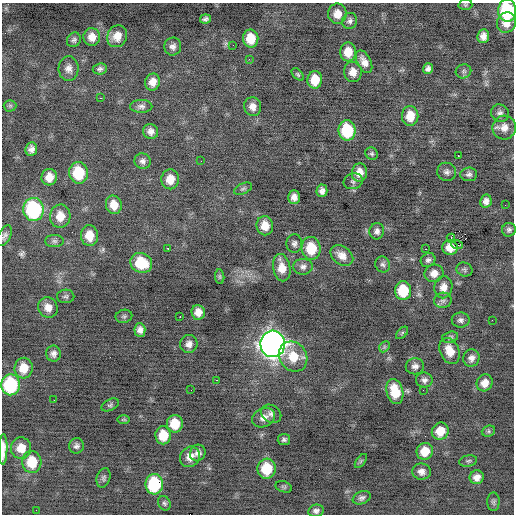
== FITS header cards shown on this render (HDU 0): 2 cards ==
NAXIS1  =                  512 / Axis length
NAXIS2  =                  512 / Axis length

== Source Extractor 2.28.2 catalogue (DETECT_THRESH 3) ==
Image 512 x 512 px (HDU 0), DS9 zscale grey, 1 PNG px = 1 image px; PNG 516 x 516 px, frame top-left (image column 1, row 512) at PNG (2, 3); each listed source drawn as its Kron ellipse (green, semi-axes under 4 px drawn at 4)
Background -0.211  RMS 0.89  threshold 2.66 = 3 sigma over >= 5 px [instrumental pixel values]
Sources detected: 135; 1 with non-positive FLUX_AUTO (blend fragments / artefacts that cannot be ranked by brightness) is neither listed nor drawn; the other 134 listed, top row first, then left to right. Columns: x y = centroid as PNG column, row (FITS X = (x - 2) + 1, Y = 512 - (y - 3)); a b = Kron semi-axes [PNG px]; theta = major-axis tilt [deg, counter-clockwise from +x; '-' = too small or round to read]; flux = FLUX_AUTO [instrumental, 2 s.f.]
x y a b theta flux
465 5 7 5 -1 99
507 11 11 9 -90 5300
337 14 10 9 - 580
205 19 5 4 - 150
350 21 8 7 - 190
506 23 10 9 - 640
117 36 11 9 64 690
483 36 7 6 - 340
92 37 9 8 - 550
251 38 9 7 -88 1100
74 40 7 6 - 170
233 45 2 2 - 75
173 47 9 8 - 270
348 52 9 8 - 800
249 59 2 2 - 200
364 62 12 7 -63 450
69 69 12 10 -87 400
100 69 7 5 6 170
428 69 5 5 - 200
463 71 8 7 - 140
353 72 10 9 - 560
298 74 7 4 -46 100
315 80 9 7 88 1100
153 82 8 7 - 500
100 98 3 2 - 65
10 106 6 6 - 120
141 106 11 6 0 220
253 107 9 8 - 420
500 113 9 8 - 240
410 116 10 8 88 950
504 127 12 11 - 570
347 130 10 8 -82 2800
151 131 8 7 - 310
31 149 7 5 81 280
372 154 6 6 - 120
458 156 3 2 - 190
143 161 8 7 - 240
201 161 2 2 - 27
447 172 9 9 - 240
79 173 11 9 -83 2400
359 173 9 7 84 580
469 174 8 7 - 200
49 177 8 7 - 660
170 179 10 9 - 760
353 181 9 8 - 210
243 189 9 5 25 130
322 191 6 5 - 260
294 197 7 6 - 320
486 201 6 5 - 280
114 205 9 8 - 750
505 205 2 2 - 66
34 210 11 10 - 6600
60 216 12 10 86 850
265 226 9 8 - 720
509 230 7 7 - 160
377 231 8 7 - 230
4 236 11 6 62 200
89 236 10 8 -87 890
451 238 4 2 - 590
54 241 9 6 -1 170
294 243 9 8 - 210
457 245 6 2 -18 410
450 247 8 7 - 700
168 248 3 3 - 320
311 248 11 9 -85 1600
426 249 2 2 - 480
342 256 12 9 -36 510
428 260 8 6 39 190
141 263 11 9 -26 1800
383 264 8 7 - 170
303 267 9 8 - 260
282 268 14 8 -80 760
464 269 8 6 -24 130
434 273 9 8 - 480
220 277 7 4 -84 91
443 287 11 9 80 470
403 291 9 8 - 2000
66 296 8 7 - 150
443 300 9 7 12 220
48 307 10 9 - 520
198 312 7 6 - 450
124 316 8 6 11 140
180 316 3 2 - 110
461 320 9 7 -1 210
492 320 2 2 - 200
140 330 7 5 -86 300
402 333 7 4 46 100
450 337 8 5 15 130
189 344 9 8 - 330
273 344 13 12 - 55000
384 347 6 4 46 100
450 351 13 9 -66 810
53 354 8 7 - 260
293 356 16 13 -54 1400
471 358 9 8 - 300
415 366 9 8 - 260
24 368 10 9 - 910
217 380 3 2 - 66
424 380 8 7 - 240
485 383 8 8 - 530
11 385 10 9 - 5100
191 390 3 2 - 45
423 390 2 2 - 43
395 391 13 8 -76 1400
54 400 2 2 - 120
110 405 9 5 26 130
271 414 11 8 -32 260
264 418 12 9 25 430
124 420 6 3 0 72
175 424 8 8 - 1200
440 431 9 8 - 930
488 431 7 5 22 110
163 435 9 8 - 1100
284 439 6 5 - 140
76 446 8 7 - 200
21 448 10 10 - 810
3 449 15 4 89 560
425 451 8 8 - 980
198 453 8 7 - 320
190 457 11 9 54 510
361 461 8 4 53 94
468 461 9 5 10 120
32 462 11 9 -86 1400
267 469 10 9 - 1900
421 472 9 8 - 360
477 477 7 7 - 380
103 478 10 6 73 160
154 484 10 8 88 3300
284 487 8 5 -18 100
362 498 9 6 22 170
493 502 9 6 89 150
164 503 7 6 - 140
36 510 2 2 - 87
316 511 8 6 12 200
At the frame edge (FLAGS 8, measured only in part): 2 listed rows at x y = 4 236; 3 449
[1 non-positive-flux detection neither listed nor drawn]